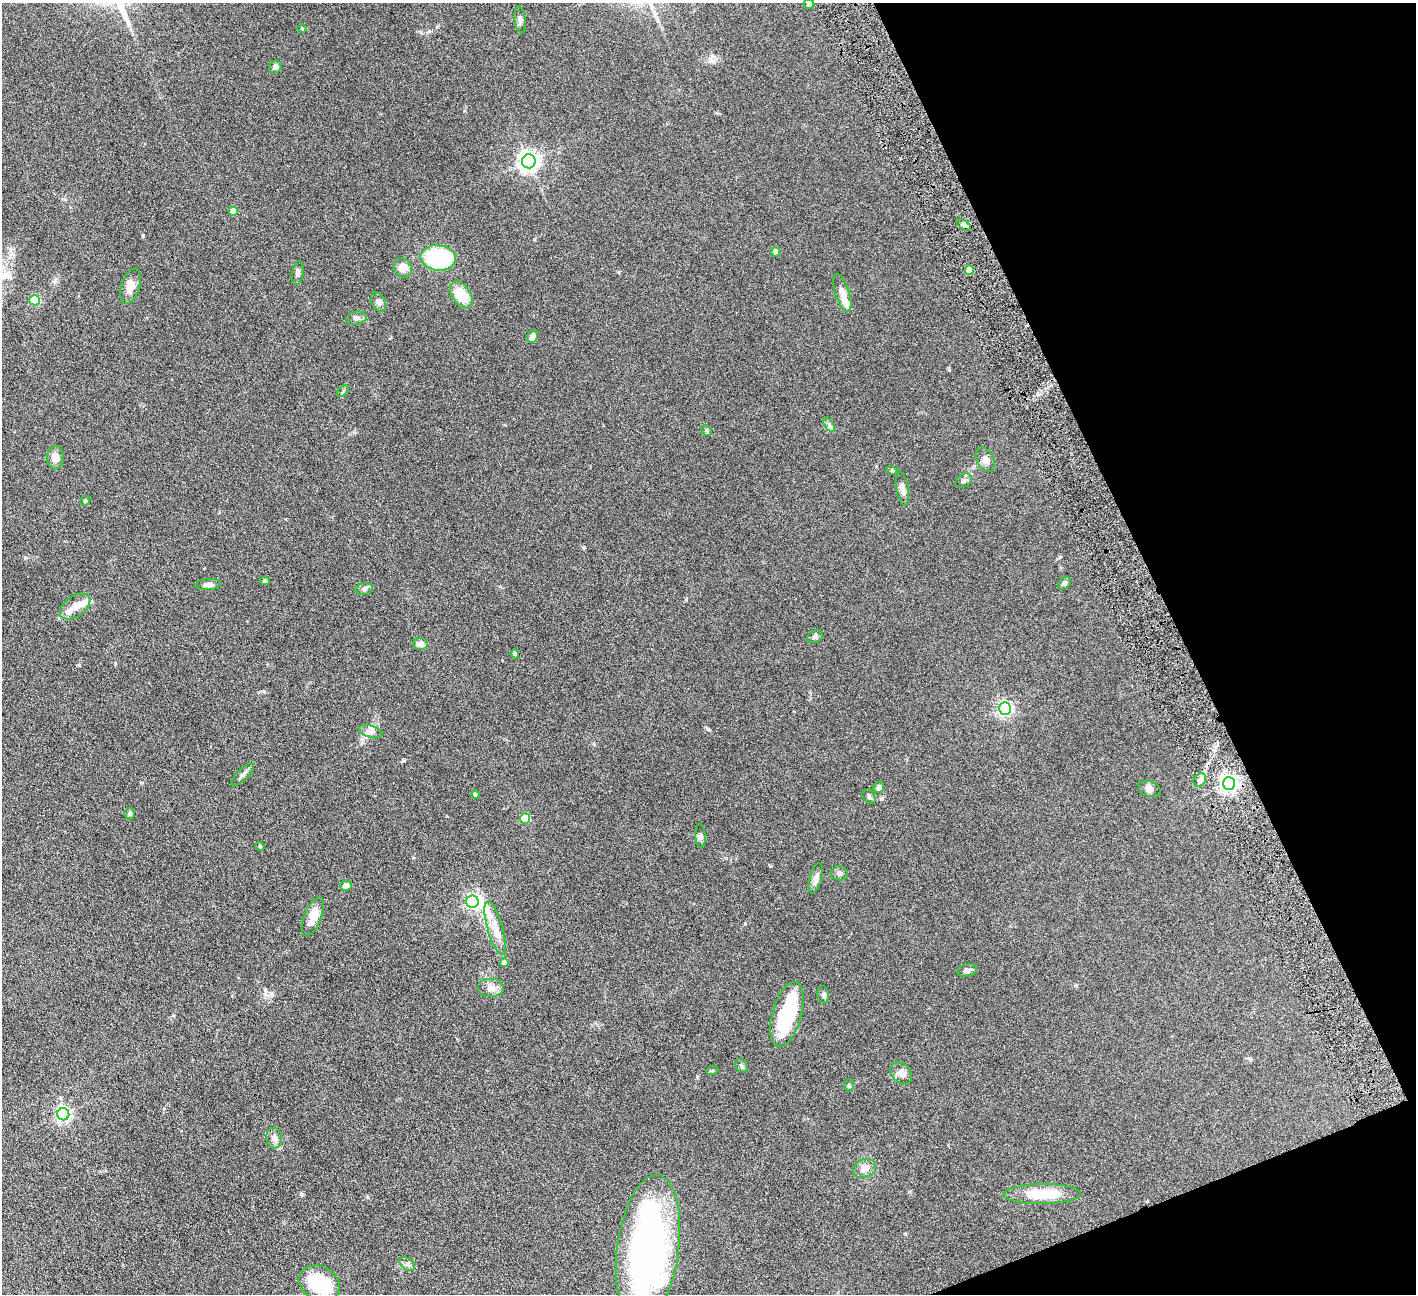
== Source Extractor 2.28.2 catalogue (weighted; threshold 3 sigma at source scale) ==
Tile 12 of 4 x 4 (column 4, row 3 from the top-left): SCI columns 4246-5659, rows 1587-2878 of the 5663 x 5625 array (HDU 1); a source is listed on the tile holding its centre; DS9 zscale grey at full resolution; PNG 1418 x 1296 px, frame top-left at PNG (2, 3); each listed source drawn as its Kron ellipse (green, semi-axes under 4 px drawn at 4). Shown black and unused: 19% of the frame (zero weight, under 4 of 8 exposures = <1% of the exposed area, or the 3 px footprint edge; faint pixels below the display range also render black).
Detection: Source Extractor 2.28.2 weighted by HDU 2 'WHT'; one run over the whole footprint, this tile lists its part. Background 0.164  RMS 0.0065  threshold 0.0266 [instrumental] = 3 sigma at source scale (4.09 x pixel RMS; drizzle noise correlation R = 1.36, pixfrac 0.8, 0.05/0.05 arcsec/px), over >= 5 px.
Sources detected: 78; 4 inside a brighter object's white glare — neither listed nor drawn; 3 inside a brighter listed object's ellipse — not listed separately; the other 71 listed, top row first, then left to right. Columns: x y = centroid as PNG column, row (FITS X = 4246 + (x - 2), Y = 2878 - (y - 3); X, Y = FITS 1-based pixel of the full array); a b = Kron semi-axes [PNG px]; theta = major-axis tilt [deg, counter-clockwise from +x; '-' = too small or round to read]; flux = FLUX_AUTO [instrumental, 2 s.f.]
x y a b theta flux
809 4 5 4 - 1.1
520 20 14 5 -82 1.8
302 29 5 3 - 0.48
275 67 6 6 - 1.8
529 161 7 7 - 310
233 211 4 4 - 9.8
964 225 8 4 -34 1.2
776 252 5 4 - 3
438 258 17 12 -8 58
403 268 10 9 - 6.4
969 270 4 4 - 8.1
298 273 12 6 79 1.9
130 286 18 9 73 5.6
842 293 19 7 -72 5.7
461 295 15 9 -58 15
35 300 5 5 - 37
378 302 10 7 -64 2
356 318 10 6 12 1.9
532 336 6 5 - 4
343 391 7 4 46 0.89
829 425 8 4 -54 1.3
706 430 6 4 -46 0.77
55 458 11 8 88 5.3
985 460 13 8 -66 3.4
892 471 6 4 -19 0.61
964 481 9 6 33 1.5
902 489 17 6 -80 2.8
85 501 5 4 - 0.66
265 581 5 4 - 0.77
1064 583 7 5 45 1.7
208 585 12 5 4 2.3
364 589 9 6 9 1.5
75 606 17 10 35 6
815 637 8 6 27 1.3
420 644 7 6 - 3.8
515 654 4 4 - 2.6
1005 708 6 6 - 140
371 732 12 6 -16 2.5
243 775 15 5 45 1.9
1200 780 7 5 47 1.8
1229 783 6 6 - 240
879 787 5 5 - 2.2
1149 789 12 7 -21 2.6
475 795 4 4 - 1.1
869 797 8 5 -58 1.2
130 814 6 5 - 1
525 818 5 5 - 21
700 836 12 5 -86 1.5
260 846 5 4 - 0.72
839 873 8 7 - 1.6
816 878 15 6 75 3.3
346 886 6 5 - 2.3
472 902 6 6 - 110
313 917 20 8 68 8.1
495 928 28 7 -74 6.8
504 963 4 4 - 3.8
967 970 10 6 11 2
491 988 13 9 0 3.9
823 995 9 6 -81 1.3
787 1015 33 14 75 43
741 1066 7 5 -54 1.2
712 1071 6 4 18 0.62
901 1073 12 9 -48 3.6
849 1085 6 5 - 0.75
63 1114 6 6 - 140
274 1138 10 8 -84 3.1
864 1169 12 9 23 4.2
1042 1194 38 10 1 21
648 1249 74 31 82 220
407 1264 9 5 -36 1.7
319 1283 21 16 -27 32
Isophote crosses this tile's border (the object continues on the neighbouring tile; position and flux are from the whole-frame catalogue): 1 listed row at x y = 648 1249
Unlisted compact peaks at least as high as the median listed source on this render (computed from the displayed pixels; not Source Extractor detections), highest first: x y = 301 1194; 143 235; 709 730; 79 665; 745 923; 404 761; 1060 557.